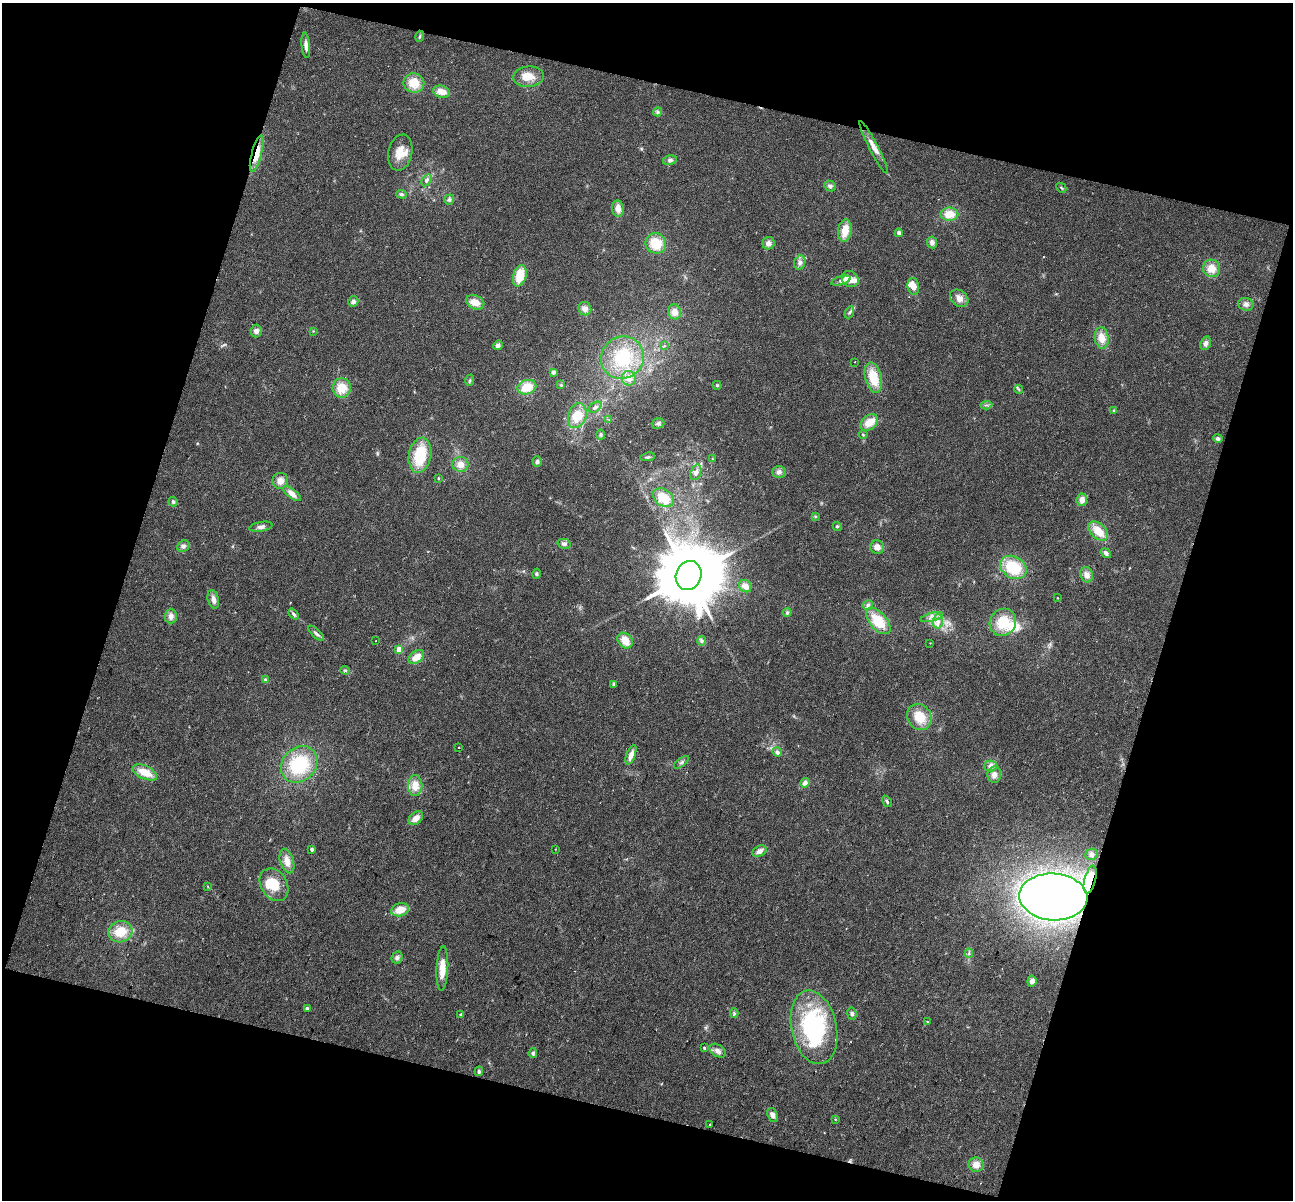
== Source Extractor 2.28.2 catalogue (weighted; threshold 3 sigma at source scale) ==
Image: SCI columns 1-2581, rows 126-2521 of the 2581 x 2663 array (HDU 1 of 3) = the unmasked area's bounding box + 8 px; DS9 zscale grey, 2 x 2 block average (1 PNG px = mean of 2 x 2 image px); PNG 1295 x 1202 px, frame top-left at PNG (2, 3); each listed source drawn as its Kron ellipse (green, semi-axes under 4 px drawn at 4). Shown black and unused: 34% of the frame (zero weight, under 2 of 3 exposures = <1% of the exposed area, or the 3 px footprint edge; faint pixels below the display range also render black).
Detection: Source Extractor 2.28.2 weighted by HDU 2 'WHT'. Background 0.0466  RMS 0.0064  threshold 0.0288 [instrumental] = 3 sigma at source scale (4.5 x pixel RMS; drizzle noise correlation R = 1.50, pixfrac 1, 0.0396/0.0396 arcsec/px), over >= 5 px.
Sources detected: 161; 2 inside a brighter object's white glare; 1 cosmic-ray / hot-pixel residue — neither listed nor drawn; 8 inside a brighter listed object's ellipse — not listed separately; the other 150 listed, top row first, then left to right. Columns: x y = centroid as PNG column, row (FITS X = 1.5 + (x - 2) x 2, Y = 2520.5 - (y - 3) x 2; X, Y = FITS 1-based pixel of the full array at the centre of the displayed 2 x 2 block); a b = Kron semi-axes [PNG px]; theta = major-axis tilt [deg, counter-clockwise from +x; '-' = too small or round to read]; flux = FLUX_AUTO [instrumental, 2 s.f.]
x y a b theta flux
420 36 6 3 74 2.1
306 45 12 3 -85 9.5
528 77 15 10 6 26
414 83 10 9 - 28
441 92 8 6 -17 15
658 112 4 4 - 2.8
874 147 29 4 -63 16
400 153 18 12 77 24
257 154 19 5 75 23
670 160 7 4 13 4.2
426 180 6 4 58 4.6
830 186 6 5 - 4.8
1061 188 6 2 -45 1.9
401 194 5 4 - 2.9
449 200 5 5 - 3.4
618 208 8 6 -83 12
949 214 9 6 0 24
845 231 11 7 82 22
899 233 4 4 - 4.1
932 242 6 5 - 6.6
656 243 10 10 - 37
768 243 6 6 - 7.8
800 262 7 5 72 6.1
1212 268 9 8 - 20
520 276 11 6 75 36
850 279 9 7 -39 13
841 281 10 4 17 5.4
913 286 8 5 -80 14
959 298 10 7 -40 12
353 301 5 5 - 4.3
475 302 9 6 -23 17
1246 304 8 6 -12 6.2
585 309 7 6 - 8.7
674 312 7 6 - 12
849 312 6 3 65 3.1
256 331 6 5 - 5.8
313 331 3 2 - 0.94
1102 338 11 7 -82 17
1206 343 7 5 68 6.2
498 345 5 4 - 4.8
664 346 3 2 - 1.3
622 358 22 21 - 79
855 362 2 2 - 1.4
553 372 3 3 - 4.5
629 378 7 7 - 10
873 378 15 8 -77 39
470 380 6 2 73 2.1
561 385 4 2 - 1.3
717 385 4 3 - 1.7
527 387 9 7 15 31
342 388 10 9 - 28
1019 389 4 2 - 1.8
986 405 6 2 5 2.3
595 407 7 4 33 4.9
1114 410 3 3 - 1.5
577 416 13 9 72 30
609 420 3 2 - 0.96
869 422 10 7 42 20
658 423 6 5 - 4
601 435 5 4 - 2.4
863 435 4 3 - 1.9
1218 439 5 4 - 4.2
420 455 18 11 80 62
648 457 7 3 8 2.8
713 459 3 2 - 1
537 461 5 4 - 4.7
460 464 8 7 - 13
696 472 8 5 69 8.1
779 472 6 6 - 6
438 478 2 2 - 1.7
280 481 8 8 - 12
292 494 10 4 -38 11
663 498 11 8 -34 29
1082 500 6 5 - 10
173 502 5 4 - 3.5
815 516 3 2 - 1.3
837 526 4 3 - 1.9
261 527 12 5 10 5.9
1098 531 12 7 -43 28
564 544 6 5 - 4.8
183 546 6 5 - 5
877 547 7 6 - 11
1106 553 5 4 - 4.9
1013 567 14 10 -31 64
536 574 5 4 - 2.4
689 575 15 12 68 18000
1087 575 8 6 -72 10
745 586 6 5 - 11
1058 598 3 2 - 0.85
213 599 9 5 -75 8.2
868 605 5 4 - 3.6
787 612 4 4 - 2.8
294 614 6 4 -50 3.6
171 616 7 6 - 9
932 617 11 4 16 8
878 621 16 8 -48 45
938 621 7 5 88 8
1003 622 14 13 - 40
316 633 10 3 -42 4.8
376 641 2 2 - 2.7
625 641 8 7 - 19
701 641 5 4 - 3.2
930 643 2 2 - 0.61
399 650 3 3 - 28
416 657 9 5 39 17
345 670 4 3 - 2
265 680 3 3 - 1.9
614 684 3 2 - 1.3
919 717 13 12 - 34
459 748 2 2 - 1.2
777 752 5 4 - 4.5
631 755 10 4 70 11
681 762 9 3 39 3.9
299 764 20 16 45 88
990 766 6 5 - 9.1
145 772 13 6 -24 28
994 775 8 7 - 8.8
805 783 5 4 - 7.6
415 786 10 7 90 19
887 801 6 3 -55 2.8
416 818 8 5 42 12
312 849 2 2 - 6
555 849 2 2 - 0.95
759 851 7 5 28 7.7
1091 854 6 5 - 4.7
287 861 12 6 -73 14
1090 879 14 5 76 38
274 885 17 13 -58 39
208 886 3 2 - 0.89
1053 897 34 23 -3 1200
400 910 9 6 16 20
120 932 12 10 15 33
969 953 4 2 - 2
397 958 6 5 - 4.9
442 969 22 6 87 24
1032 981 5 4 - 7.2
307 1008 3 3 - 5.2
734 1013 5 4 - 2.5
852 1014 6 4 -80 3.5
461 1015 4 3 - 3.2
928 1022 3 3 - 1.2
814 1027 37 22 -78 170
704 1048 3 3 - 1.4
718 1051 9 6 -30 6.6
533 1053 5 4 - 3.7
479 1071 4 4 - 3
773 1115 7 5 -70 7.4
835 1119 3 2 - 1.1
710 1124 2 2 - 0.81
976 1165 7 7 - 13
Overlapping masked pixels (flux is a lower limit): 3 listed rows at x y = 257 154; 1090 879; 1053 897